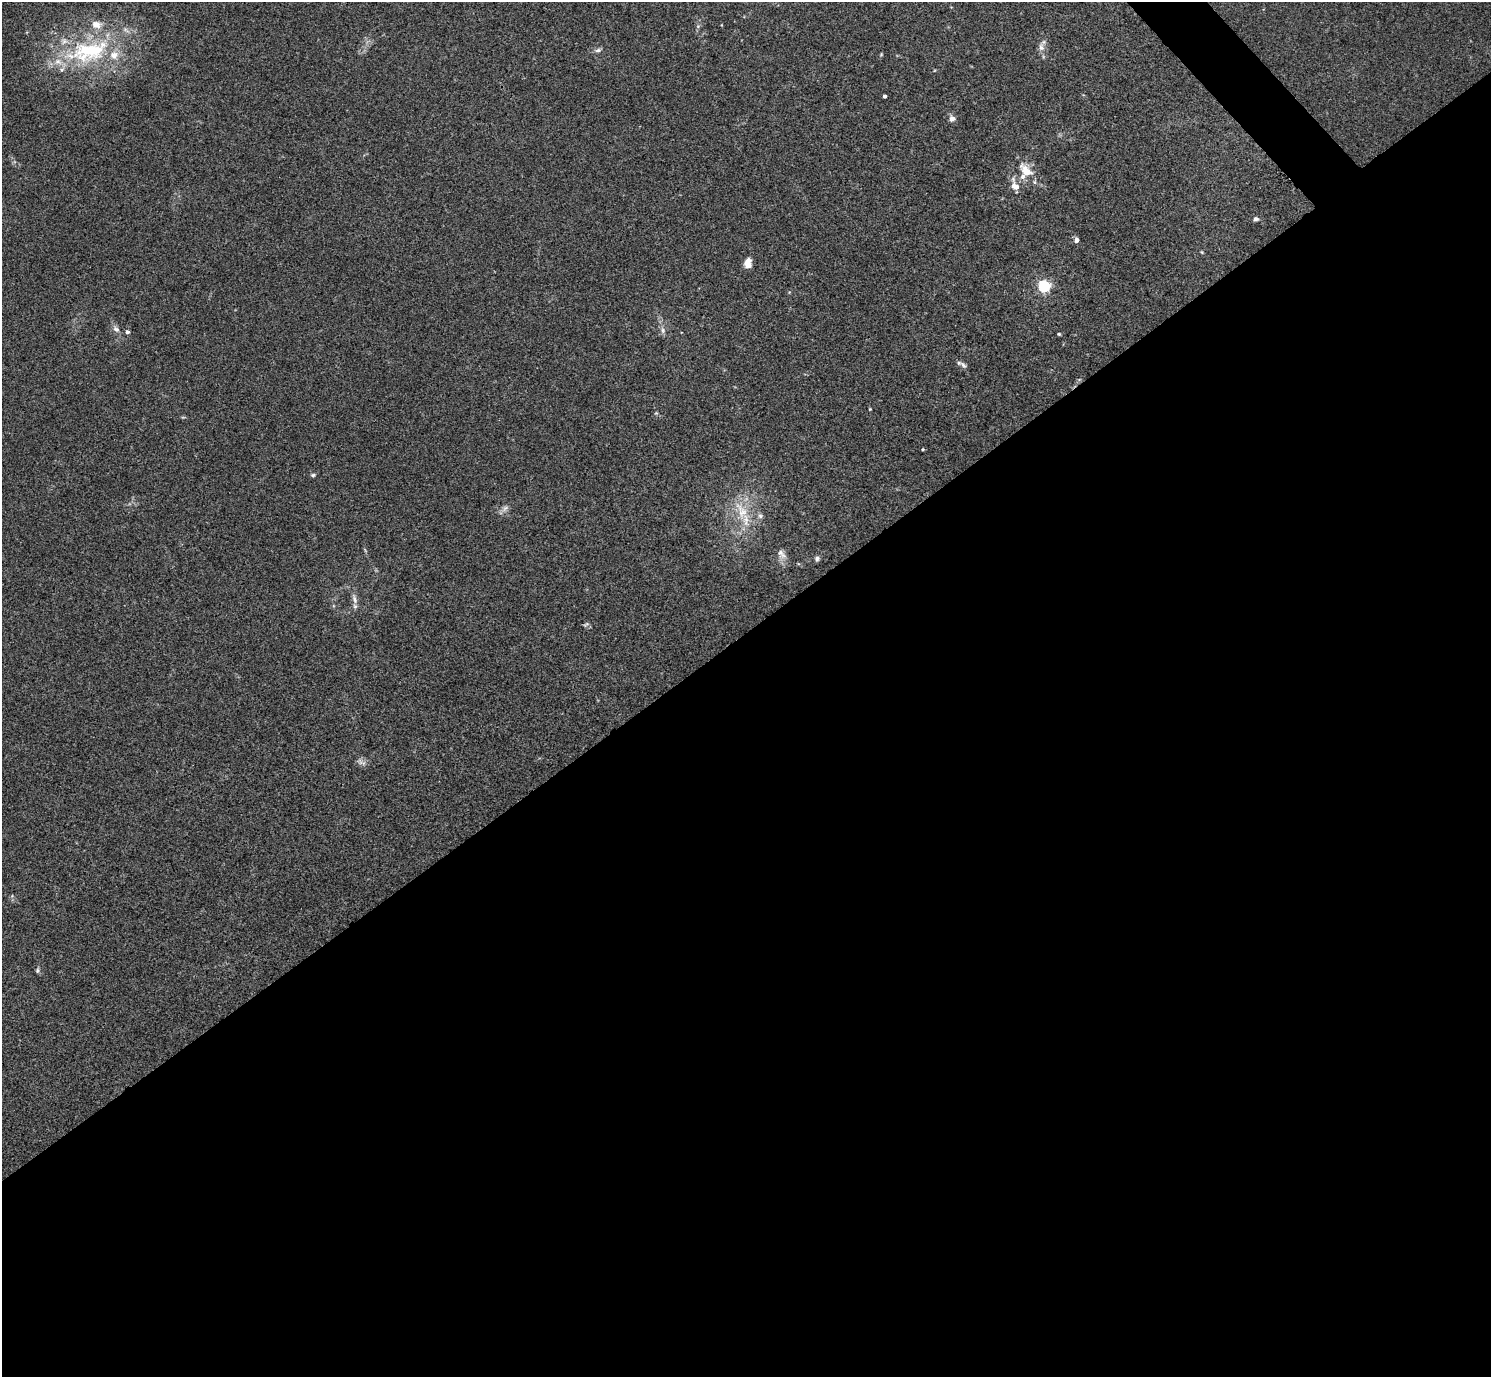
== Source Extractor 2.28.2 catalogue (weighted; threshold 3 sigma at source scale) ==
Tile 15 of 4 x 4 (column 3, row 4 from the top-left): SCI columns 2984-4472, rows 301-1675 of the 5963 x 5961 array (HDU 1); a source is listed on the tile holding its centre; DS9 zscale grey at full resolution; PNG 1493 x 1379 px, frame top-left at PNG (2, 2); no overlay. Shown black and unused: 55% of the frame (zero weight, under 3 of 4 exposures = <1% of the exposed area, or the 3 px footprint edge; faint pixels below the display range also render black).
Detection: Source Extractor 2.28.2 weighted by HDU 2 'WHT'; one run over the whole footprint, this tile lists its part. Background 0.0451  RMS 0.0048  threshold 0.0217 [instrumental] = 3 sigma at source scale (4.5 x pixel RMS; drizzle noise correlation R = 1.50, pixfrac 1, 0.05/0.05 arcsec/px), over >= 5 px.
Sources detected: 36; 5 inside a brighter listed object's ellipse — not listed separately; the other 31 listed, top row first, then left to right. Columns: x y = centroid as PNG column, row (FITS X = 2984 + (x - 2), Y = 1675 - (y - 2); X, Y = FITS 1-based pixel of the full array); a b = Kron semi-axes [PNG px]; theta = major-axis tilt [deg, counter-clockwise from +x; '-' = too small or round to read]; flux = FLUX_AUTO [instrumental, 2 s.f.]
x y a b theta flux
1041 47 14 8 -89 2.9
598 50 9 5 15 1.4
88 51 67 30 13 61
881 54 4 4 - 0.46
885 96 3 3 - 1.3
952 119 6 5 - 2.9
1026 171 22 11 -49 9.2
1015 186 11 8 -38 4.1
1256 219 6 5 - 1.3
1076 240 6 5 - 1.6
1202 252 4 4 - 0.48
748 264 10 7 85 4.7
1044 286 6 5 - 68
116 329 10 7 -36 1.9
663 330 10 6 -80 1.8
127 332 5 4 - 1.3
1059 334 4 3 - 0.59
963 365 11 6 -45 1.5
870 409 4 3 - 0.38
656 413 5 5 - 0.54
923 449 4 3 - 0.51
313 475 7 4 10 0.85
505 508 11 7 43 2.1
741 511 32 14 -69 15
760 516 8 7 - 1.5
782 554 16 10 -50 3.4
817 559 7 6 - 1.2
354 599 16 6 -74 2.8
586 624 9 4 33 0.84
360 762 11 6 -44 1.9
37 970 7 5 75 0.92